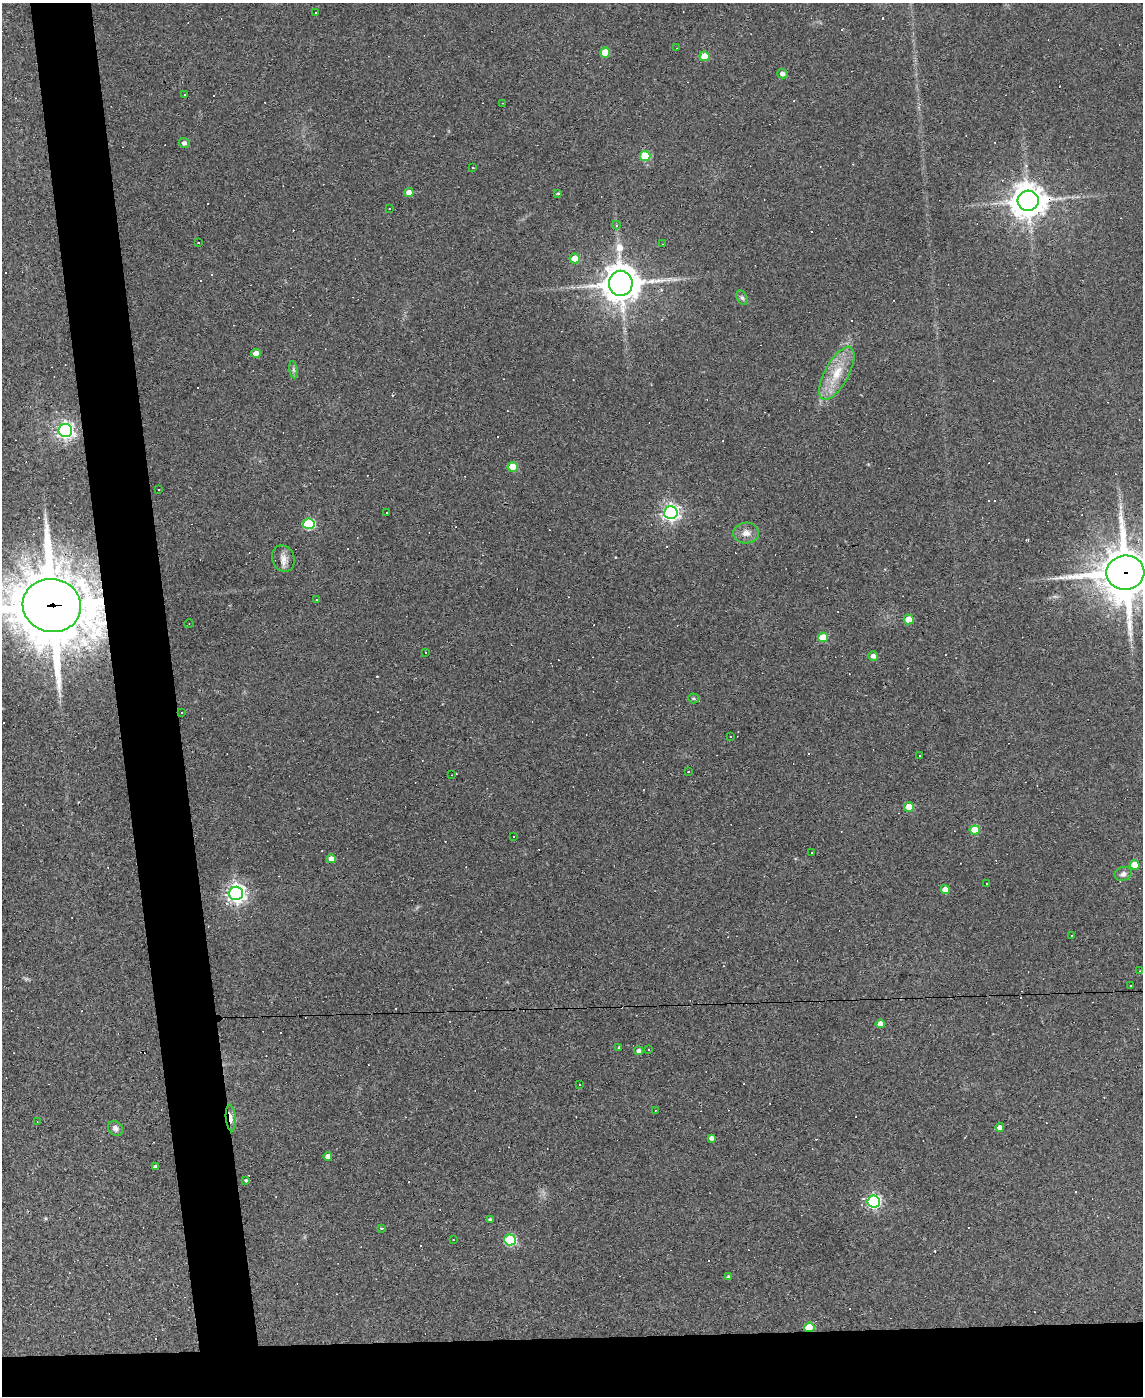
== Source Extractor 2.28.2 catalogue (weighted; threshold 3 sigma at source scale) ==
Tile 11 of 4 x 3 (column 3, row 3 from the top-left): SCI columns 2283-3423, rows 231-1624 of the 4564 x 4539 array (HDU 1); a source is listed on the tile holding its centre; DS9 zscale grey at full resolution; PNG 1145 x 1398 px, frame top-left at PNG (2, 3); each listed source drawn as its Kron ellipse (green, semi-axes under 4 px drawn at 4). Shown black and unused: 9% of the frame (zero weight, under 3 of 4 exposures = <1% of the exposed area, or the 3 px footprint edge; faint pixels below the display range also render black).
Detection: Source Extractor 2.28.2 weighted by HDU 2 'WHT'; one run over the whole footprint, this tile lists its part. Background 0.0831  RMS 0.0059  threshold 0.0265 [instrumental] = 3 sigma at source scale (4.5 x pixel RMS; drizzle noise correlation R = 1.50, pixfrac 1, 0.05/0.05 arcsec/px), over >= 5 px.
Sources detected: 140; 1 too faint to see at this stretch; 60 cosmic-ray / hot-pixel residue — neither listed nor drawn; the other 79 listed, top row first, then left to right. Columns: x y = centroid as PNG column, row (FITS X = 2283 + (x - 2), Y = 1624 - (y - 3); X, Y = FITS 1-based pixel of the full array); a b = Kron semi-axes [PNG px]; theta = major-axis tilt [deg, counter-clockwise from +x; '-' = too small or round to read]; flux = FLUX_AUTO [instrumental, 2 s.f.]
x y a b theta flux
316 13 3 2 - 0.63
677 48 3 2 - 0.37
605 52 5 5 - 12
704 56 5 5 - 13
783 74 5 4 - 2.4
185 94 2 2 - 0.47
502 103 2 2 - 0.4
184 143 5 5 - 1.7
645 156 5 5 - 22
472 168 3 3 - 0.76
409 192 4 4 - 3.5
558 193 4 3 - 0.69
1028 201 10 10 - 1200
390 208 3 3 - 1.1
616 225 4 4 - 0.98
198 243 3 2 - 0.47
663 244 3 2 - 0.32
575 258 5 5 - 7.1
621 283 12 12 - 1500
742 298 7 5 -62 1.2
256 353 5 4 - 5.2
293 370 8 4 -81 1.3
837 373 29 12 61 15
65 430 7 6 - 230
513 467 5 4 - 15
159 489 2 2 - 0.55
387 512 3 3 - 4.1
671 513 7 6 - 220
309 524 5 5 - 45
746 533 13 10 3 4.7
283 558 13 11 -68 4.3
1125 573 19 17 8 2800
316 600 3 2 - 0.4
52 606 29 26 -11 5600
909 619 5 5 - 10
189 624 5 4 - 0.49
823 637 5 5 - 13
426 652 3 2 - 0.42
873 656 5 4 - 2.8
693 698 5 5 - 1
181 712 3 2 - 0.53
730 737 3 2 - 0.36
920 756 3 3 - 0.75
688 772 3 3 - 0.6
452 775 3 2 - 0.33
909 807 5 5 - 10
975 830 5 4 - 16
513 837 3 2 - 0.59
812 853 3 3 - 1.4
331 859 4 4 - 4.4
1135 865 5 5 - 13
1123 874 9 7 21 2.4
987 884 2 2 - 0.51
945 890 4 4 - 5.7
236 893 7 7 - 300
1072 936 3 2 - 0.48
1140 971 3 2 - 0.73
1130 986 2 2 - 0.37
880 1024 4 4 - 4.3
619 1047 3 3 - 0.99
648 1049 2 2 - 0.55
639 1051 4 4 - 1.6
580 1085 3 2 - 0.37
655 1110 3 2 - 0.38
231 1118 13 5 -85 3.4
37 1122 3 2 - 0.36
1000 1127 4 4 - 2.6
115 1128 8 6 -45 2.5
711 1138 4 4 - 2
328 1157 4 4 - 3.9
156 1167 4 4 - 2.4
246 1180 4 3 - 0.75
874 1201 6 6 - 110
490 1219 3 3 - 0.9
381 1228 3 3 - 0.59
453 1240 2 2 - 0.28
510 1240 6 5 - 55
728 1277 4 4 - 1.1
809 1327 5 5 - 17
Overlapping masked pixels (flux is a lower limit): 5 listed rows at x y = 1028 201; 1125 573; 52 606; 231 1118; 809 1327
Isophote crosses this tile's border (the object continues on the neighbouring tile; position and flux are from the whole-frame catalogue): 2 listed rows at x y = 1125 573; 52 606